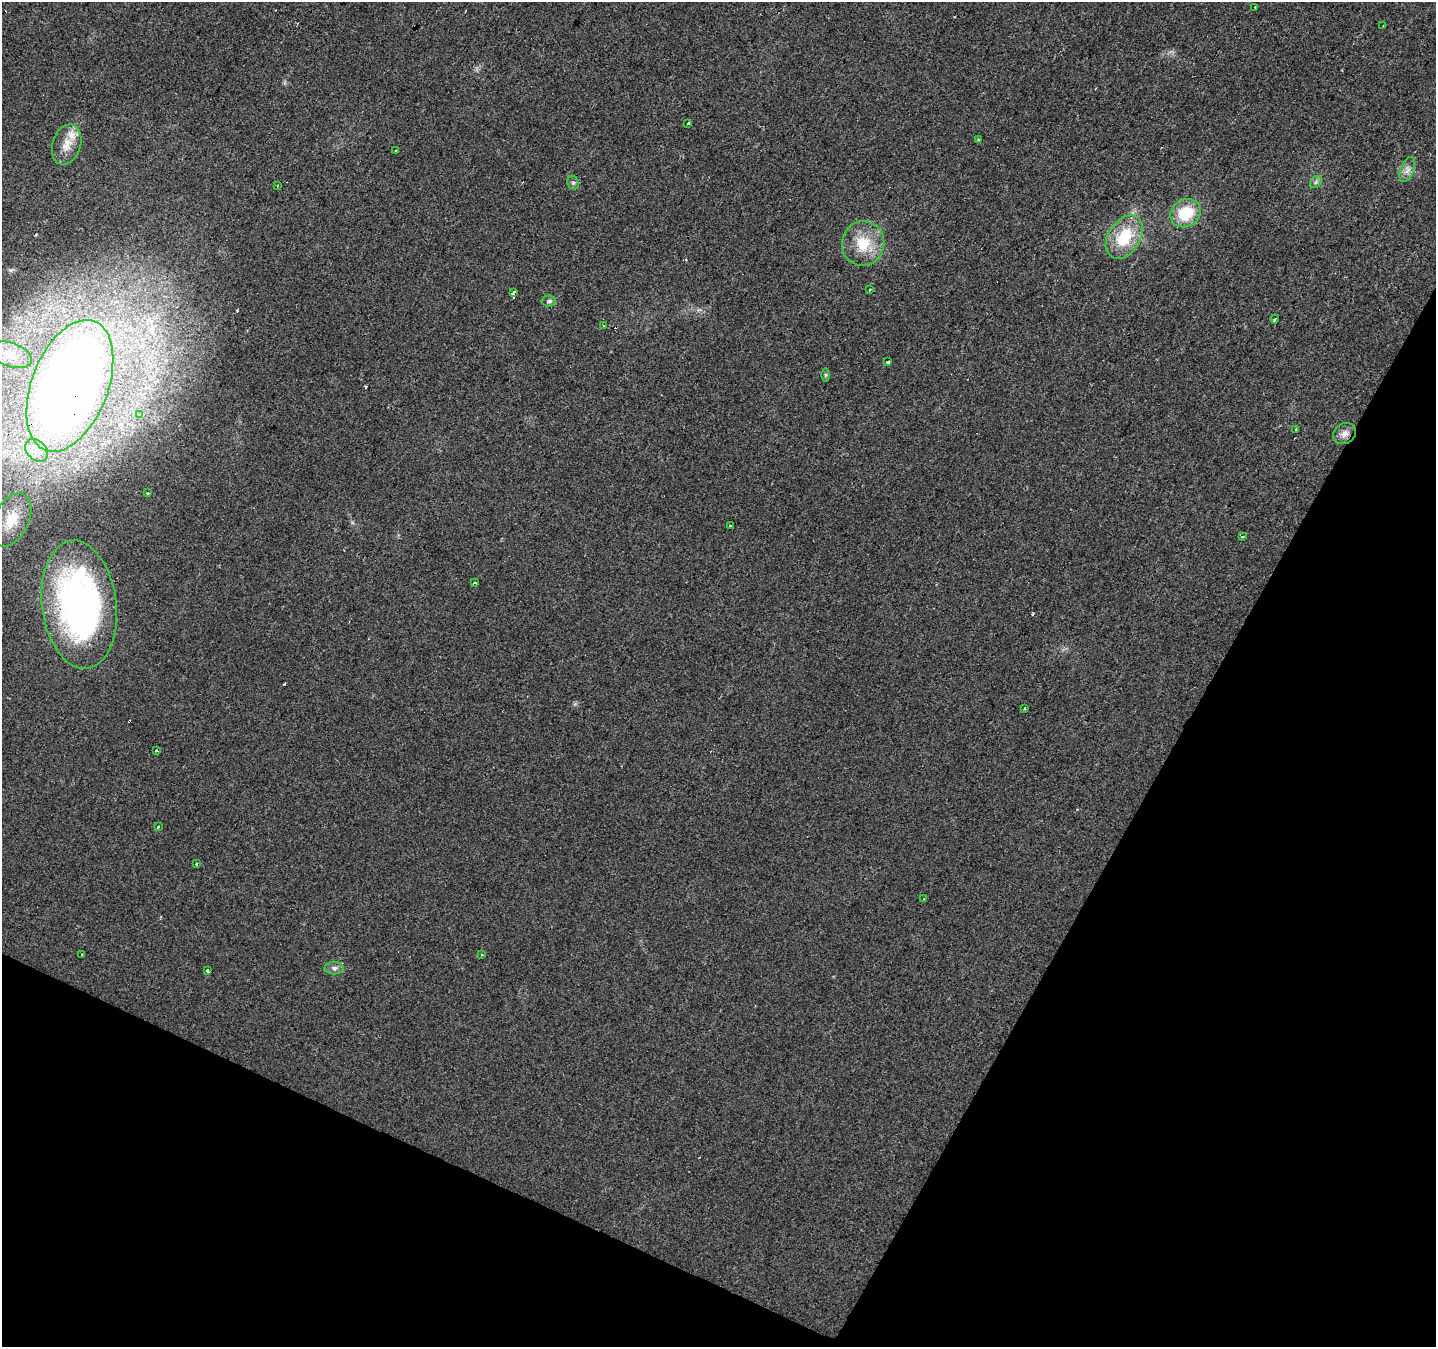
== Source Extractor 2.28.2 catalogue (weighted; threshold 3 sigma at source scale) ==
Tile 15 of 4 x 4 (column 3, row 4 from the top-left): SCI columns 2874-4307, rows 266-1610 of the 5741 x 5843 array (HDU 1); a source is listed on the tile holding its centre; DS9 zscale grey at full resolution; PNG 1438 x 1349 px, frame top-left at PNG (2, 2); each listed source drawn as its Kron ellipse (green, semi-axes under 4 px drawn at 4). Shown black and unused: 25% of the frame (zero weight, under 2 of 3 exposures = <1% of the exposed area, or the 3 px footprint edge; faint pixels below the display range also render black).
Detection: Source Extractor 2.28.2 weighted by HDU 2 'WHT'; one run over the whole footprint, this tile lists its part. Background 0.022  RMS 0.006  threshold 0.0268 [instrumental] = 3 sigma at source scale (4.5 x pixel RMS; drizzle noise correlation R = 1.50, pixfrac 1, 0.0396/0.0396 arcsec/px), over >= 5 px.
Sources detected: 54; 11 cosmic-ray / hot-pixel residue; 1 long thin detection or spike segment (spike, bleed or trail) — neither listed nor drawn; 1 inside a brighter listed object's ellipse — not listed separately; the other 41 listed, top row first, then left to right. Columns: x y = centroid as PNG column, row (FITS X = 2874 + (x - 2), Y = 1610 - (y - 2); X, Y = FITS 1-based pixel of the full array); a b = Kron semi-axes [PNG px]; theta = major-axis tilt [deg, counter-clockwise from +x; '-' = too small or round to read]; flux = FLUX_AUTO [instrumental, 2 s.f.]
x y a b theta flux
1255 7 2 2 - 0.43
1383 26 3 3 - 2.1
688 123 3 3 - 11
978 139 4 3 - 0.55
67 145 21 14 73 8.6
396 150 3 2 - 0.58
1407 169 13 6 69 3.3
1316 182 7 5 45 1.3
573 183 7 5 -67 1.2
277 186 3 2 - 0.48
1186 213 16 13 30 21
1124 237 23 16 57 25
863 244 22 21 - 19
870 290 3 3 - 1.4
513 293 4 3 - 6.8
549 301 7 5 4 1.2
1275 319 4 3 - 7.2
604 326 3 3 - 3
11 355 22 12 -20 10
888 362 3 3 - 12
826 375 6 4 89 0.78
70 386 69 38 69 790
140 414 3 3 - 9.4
1296 429 3 3 - 1.3
1345 434 12 10 33 4
37 450 13 9 -44 6.8
148 493 3 3 - 4.9
11 520 28 17 64 16
730 525 3 3 - 2.6
1242 537 4 3 - 0.78
475 582 3 3 - 3.6
79 605 64 37 -83 190
1024 709 3 3 - 3.7
156 750 3 3 - 2.4
158 826 3 3 - 1.8
196 864 3 3 - 1.8
924 899 3 2 - 0.75
82 954 3 3 - 1.5
481 955 3 3 - 1.1
334 968 9 6 0 1.9
207 970 3 3 - 7.7
Overlapping masked pixels (flux is a lower limit): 2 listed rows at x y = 70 386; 79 605